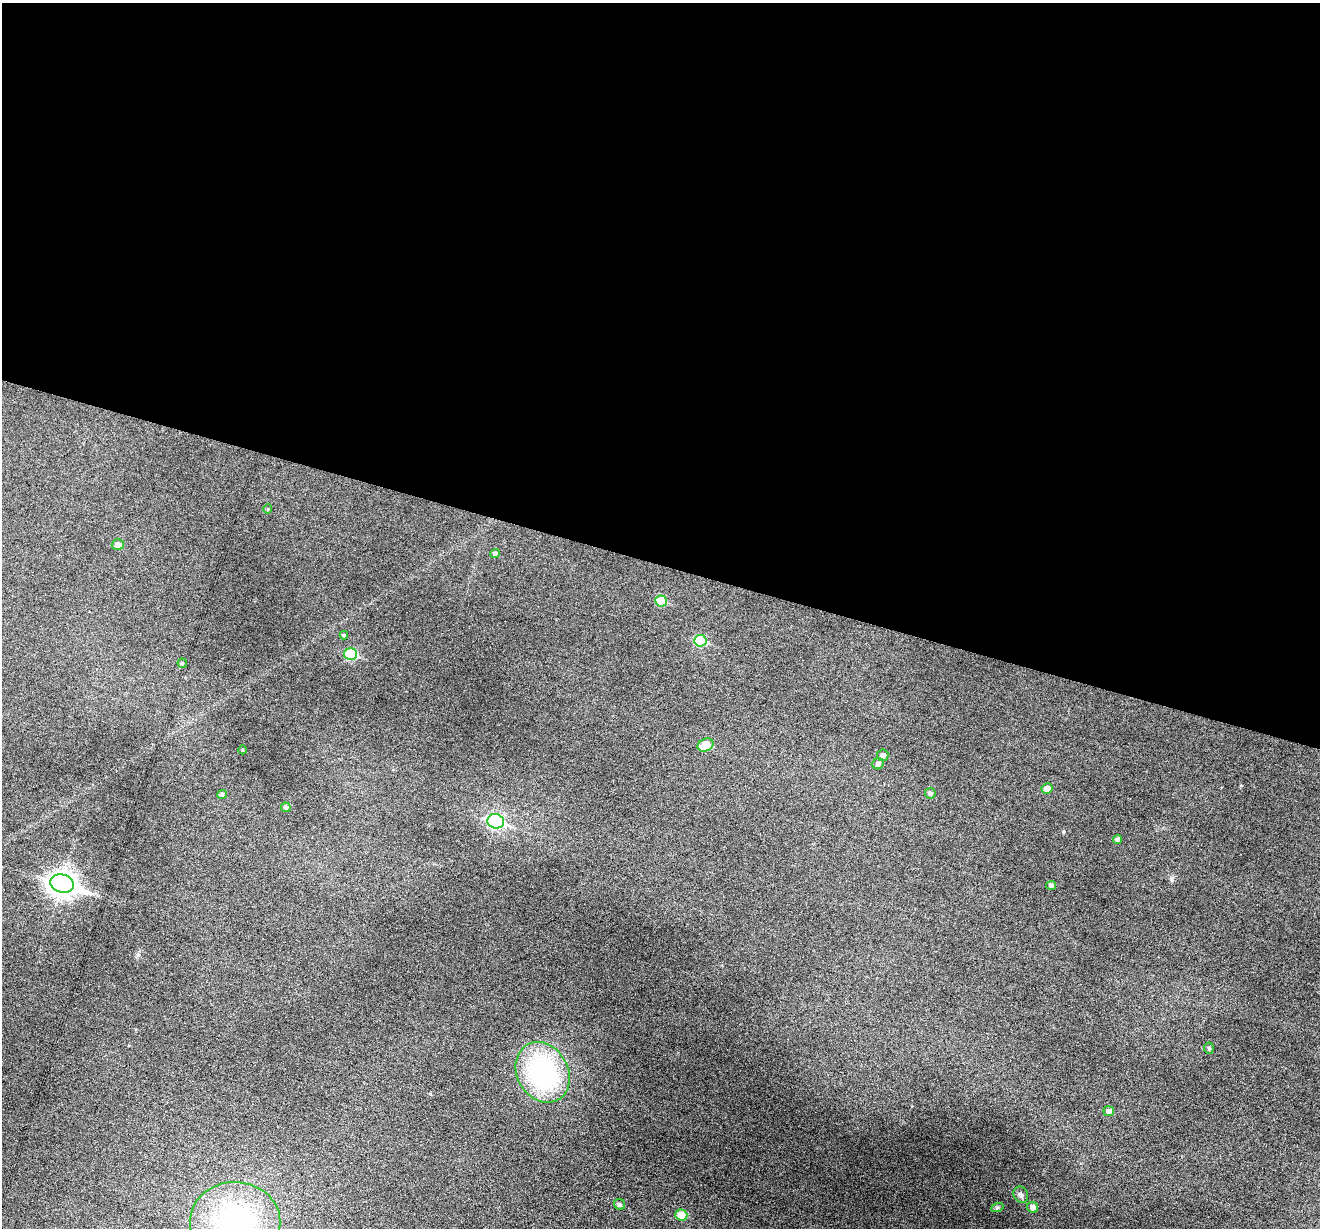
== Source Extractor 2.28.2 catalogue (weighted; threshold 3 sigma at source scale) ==
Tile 3 of 4 x 4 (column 3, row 1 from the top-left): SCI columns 2639-3956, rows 3935-5160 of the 5274 x 5288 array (HDU 1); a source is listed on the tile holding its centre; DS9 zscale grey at full resolution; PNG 1322 x 1230 px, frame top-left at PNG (2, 3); each listed source drawn as its Kron ellipse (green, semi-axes under 4 px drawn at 4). Shown black and unused: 46% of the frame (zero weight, under 3 of 6 exposures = <1% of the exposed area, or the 3 px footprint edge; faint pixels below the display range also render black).
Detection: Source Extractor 2.28.2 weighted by HDU 2 'WHT'; one run over the whole footprint, this tile lists its part. Background 0.0501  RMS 0.0057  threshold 0.0234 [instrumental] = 3 sigma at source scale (4.09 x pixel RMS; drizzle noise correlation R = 1.36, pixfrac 0.8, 0.05/0.05 arcsec/px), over >= 5 px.
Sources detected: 29; all 29 listed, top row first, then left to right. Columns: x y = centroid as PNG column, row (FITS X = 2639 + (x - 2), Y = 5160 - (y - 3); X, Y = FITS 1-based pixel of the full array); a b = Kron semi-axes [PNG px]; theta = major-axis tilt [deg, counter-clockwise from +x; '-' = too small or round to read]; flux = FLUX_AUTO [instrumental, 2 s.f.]
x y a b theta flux
268 509 5 3 - 0.47
118 544 6 5 - 2.5
495 554 5 4 - 1.5
661 601 6 5 - 15
344 635 4 4 - 0.79
700 641 6 6 - 24
351 654 6 6 - 29
182 663 4 4 - 0.74
706 745 8 6 25 10
242 750 4 3 - 0.5
883 755 6 5 - 2.2
878 764 6 5 - 1.9
1047 789 5 5 - 3.9
930 793 5 5 - 1.2
222 794 5 4 - 1
286 807 5 4 - 1.1
496 821 8 7 - 80
1117 839 4 4 - 1.3
62 883 12 9 -17 470
1051 885 5 4 - 1.4
1209 1048 5 5 - 0.93
543 1072 32 25 -61 79
1109 1111 5 5 - 2.1
1021 1195 8 7 - 1.7
620 1204 6 5 - 1.2
1033 1207 5 5 - 2.6
997 1208 6 4 19 0.79
681 1215 6 5 - 8
235 1222 45 39 -1 93
Isophote crosses this tile's border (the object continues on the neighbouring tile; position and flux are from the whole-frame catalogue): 1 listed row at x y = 235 1222
Unlisted compact peaks at least as high as the median listed source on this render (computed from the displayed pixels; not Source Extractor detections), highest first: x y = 1171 879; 1063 832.